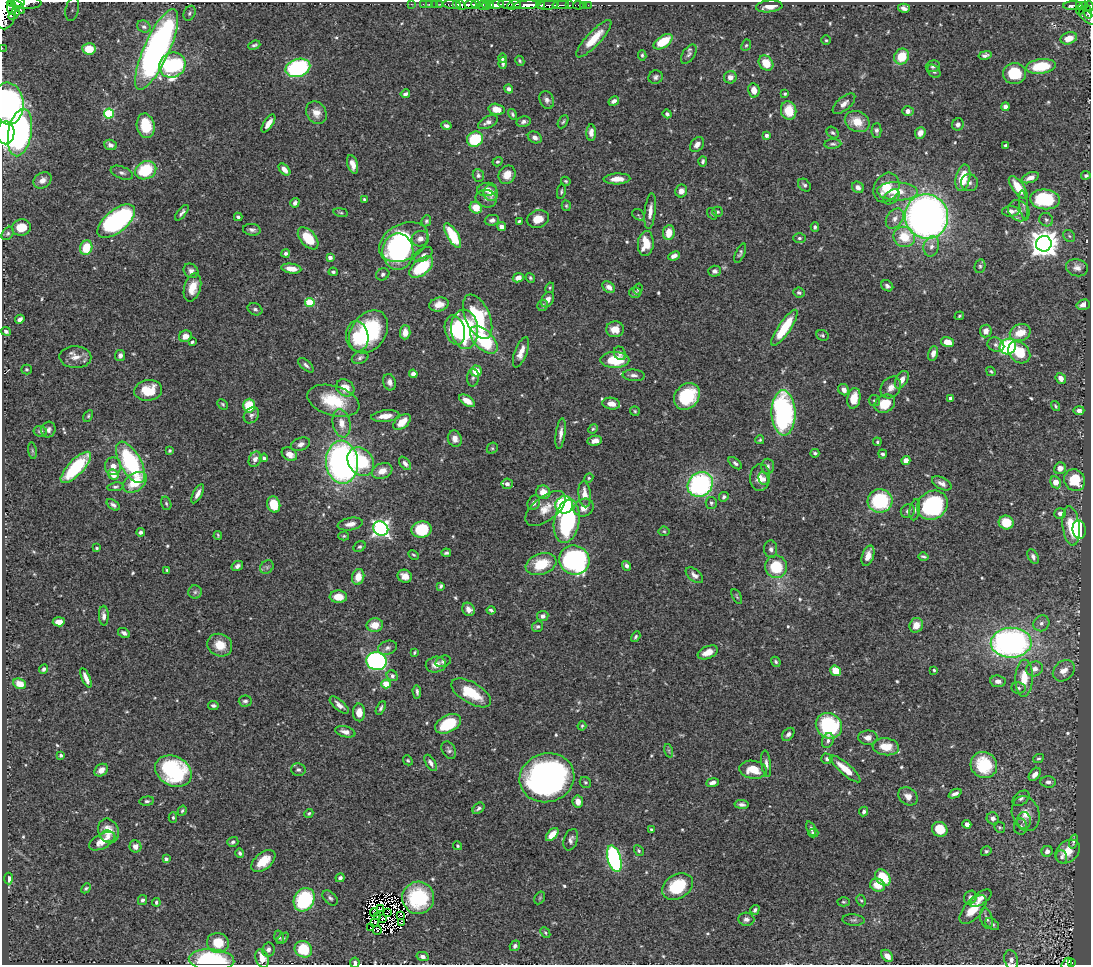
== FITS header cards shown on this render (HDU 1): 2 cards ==
NAXIS1  =                 1089
NAXIS2  =                  963

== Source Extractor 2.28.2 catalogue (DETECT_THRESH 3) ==
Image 1089 x 963 px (HDU 1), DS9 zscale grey, 1 PNG px = 1 image px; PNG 1093 x 967 px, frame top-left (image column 1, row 963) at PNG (2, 2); each listed source drawn as its Kron ellipse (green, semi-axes under 4 px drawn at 4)
Background 0.482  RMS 0.015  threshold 0.0437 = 3 sigma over >= 5 px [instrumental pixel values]
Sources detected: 589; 6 with non-positive FLUX_AUTO (blend fragments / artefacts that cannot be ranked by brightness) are neither listed nor drawn; of the other 583, the 500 brightest by FLUX_AUTO listed and drawn (83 fainter detections omitted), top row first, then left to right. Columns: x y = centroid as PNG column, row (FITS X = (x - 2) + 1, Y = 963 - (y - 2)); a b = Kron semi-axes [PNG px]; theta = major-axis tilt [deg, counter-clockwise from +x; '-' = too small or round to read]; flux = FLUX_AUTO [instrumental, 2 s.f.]
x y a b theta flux
18 2 7 3 7 490
25 3 17 6 -1 1200
411 4 2 2 - 7.1
423 4 2 2 - 8.1
429 4 2 2 - 7
435 4 2 2 - 5.7
440 4 3 2 - 11
490 4 3 3 - 74
506 4 8 3 -10 180
452 5 9 3 -7 99
457 5 4 3 - 350
461 5 5 4 - 570
470 5 6 3 0 550
476 5 4 3 - 220
482 5 4 3 - 72
486 5 4 2 - 120
496 5 7 4 11 440
514 5 7 4 23 290
527 5 13 4 4 1600
540 5 4 3 - 330
547 5 11 3 4 330
561 5 8 2 0 120
569 5 3 2 - 41
578 5 5 3 - 25
583 5 2 2 - 5.7
588 5 2 2 - 7.1
1079 5 2 2 - 32
769 6 13 6 5 11
1073 6 10 3 3 160
1089 6 5 3 - 180
19 7 7 3 -51 280
11 8 7 4 -85 380
904 8 6 4 -16 3.5
1082 8 7 2 53 37
4 9 20 12 -90 2400
72 9 12 6 78 5.5
1088 12 7 3 -76 100
189 13 8 5 64 2.1
14 14 7 3 47 210
1088 17 10 5 -39 170
144 26 7 6 - 3.1
1069 38 8 6 18 10
594 39 24 7 47 20
826 40 4 4 - 1.5
663 42 11 6 34 30
254 45 6 3 20 2.1
746 45 6 4 65 1.5
2 48 2 2 - 3.9
89 49 7 5 -6 22
157 49 44 13 66 480
689 54 11 6 56 3.1
642 55 5 3 - 1.7
985 55 6 4 12 3
902 56 8 7 - 25
503 58 5 4 - 1.8
520 61 5 3 - 1.2
503 63 5 3 - 2.2
766 63 8 6 -51 20
172 65 13 12 - 120
933 66 7 5 16 2.5
1041 66 15 7 8 39
298 68 12 9 17 150
934 71 8 5 -48 2.7
1015 74 11 10 - 33
656 77 7 6 - 2.8
730 77 6 6 - 6.1
509 89 4 3 - 3.3
754 90 7 5 -79 7.7
405 94 5 3 - 2.8
785 94 4 4 - 1.5
547 100 9 7 -68 3.8
614 101 6 4 30 4.1
8 103 21 15 -84 220
844 104 14 6 41 5.6
1005 107 4 4 - 5
496 109 8 5 -14 12
789 111 9 7 -73 25
908 111 6 4 2 5.8
109 113 5 5 - 63
316 113 12 9 -58 9.5
512 114 6 4 -60 1.9
667 114 4 3 - 2.6
488 122 11 5 26 4.8
523 122 7 5 11 3.1
563 122 7 4 62 1.8
857 122 13 10 -24 18
268 124 10 4 56 7.3
958 124 6 5 - 4.2
146 126 12 9 -78 31
446 126 5 4 - 2.8
876 130 7 5 89 2.7
6 133 11 8 89 470
20 133 24 11 80 230
591 133 8 4 90 6.2
833 133 6 5 - 2.1
920 133 6 5 - 6.6
766 135 4 4 - 3.8
535 137 7 5 -26 4.6
475 139 8 7 - 48
833 144 8 4 4 2.2
110 145 6 5 - 4.3
697 145 8 6 49 5.4
1006 145 3 3 - 1.4
703 161 5 3 - 2.2
497 162 5 4 - 2.1
353 164 9 5 -72 8.2
284 169 7 4 -47 6.4
146 170 11 8 24 50
122 173 12 6 -21 3.8
478 175 6 5 - 3
507 175 9 8 - 12
1086 175 4 4 - 2
963 178 13 7 78 29
1030 178 9 5 21 5.9
617 179 13 5 3 10
42 180 10 7 35 7.5
566 181 5 4 - 1.5
969 183 8 8 - 3.8
804 185 7 5 -44 2.5
858 187 6 5 - 4.4
1018 187 13 6 -53 22
886 188 15 12 62 24
487 189 10 6 3 6.3
681 191 6 6 - 6
897 191 20 9 -2 20
561 192 7 4 81 1.5
491 193 8 7 - 11
892 197 9 6 41 2.8
364 199 4 3 - 1.3
486 199 11 8 -14 4.1
1045 199 15 10 -6 69
295 203 5 4 - 3.8
1024 205 15 3 -83 2.9
566 206 5 4 - 1.4
476 207 6 5 - 17
650 211 18 5 84 7.4
1011 211 9 5 1 5.4
1019 211 11 9 -41 7.6
341 212 7 4 -9 1.3
717 212 5 5 - 1.9
182 213 9 3 52 2.8
712 214 6 4 -53 1.3
638 215 7 5 -38 1.3
926 216 22 21 - 640
238 217 4 3 - 2.3
538 219 11 8 14 13
895 219 11 7 56 6.4
492 220 7 5 9 3.1
1046 220 7 6 - 2.5
116 221 22 11 40 230
426 221 5 4 - 1.8
519 221 4 2 - 1.4
21 227 9 8 - 19
502 227 4 4 - 5.4
815 227 4 3 - 2.2
252 230 9 6 -8 3.1
669 232 7 5 83 17
8 233 7 5 51 2.1
453 235 14 5 -60 40
1069 236 6 5 - 1.7
904 237 11 10 - 24
308 238 13 7 -49 27
799 238 6 5 - 1.8
420 239 9 7 20 5.8
403 242 26 18 28 120
646 243 12 8 85 20
1044 244 8 7 - 1300
931 246 10 7 75 5.5
86 248 7 6 - 26
398 252 18 15 89 71
286 253 4 4 - 2.5
740 253 10 4 67 2.3
423 255 10 6 32 3.4
674 256 6 4 24 4.7
330 257 4 3 - 5.4
980 266 7 5 77 2.1
421 267 14 7 39 54
1077 268 11 8 -13 5.3
291 269 10 5 -8 12
191 271 8 6 -41 3.9
715 271 6 5 - 3.1
333 272 4 4 - 2.1
383 274 7 5 29 2.4
518 278 6 4 26 6.4
530 278 5 4 - 1.5
887 286 6 5 - 2.8
192 287 14 8 74 16
609 287 7 5 -39 5.8
550 288 5 4 - 1.3
638 289 6 4 74 1.4
635 293 6 5 - 2.2
799 293 6 5 - 2
548 300 8 6 61 5.9
310 302 5 4 - 43
439 304 10 6 15 9
543 305 6 5 - 1.9
1083 305 7 5 15 4.8
255 309 8 5 -26 2.4
959 316 5 3 - 1.3
478 317 24 12 -66 68
20 319 5 4 - 3.5
784 328 21 6 56 39
465 329 20 13 -85 110
615 329 9 8 - 10
455 330 15 10 -75 33
6 331 5 4 - 2.3
986 331 6 5 - 5.9
369 332 23 17 54 100
405 332 7 5 87 8.9
1020 333 10 8 21 17
822 335 6 5 - 1.8
185 336 6 6 - 7.1
357 336 15 11 -82 23
484 340 17 9 -45 64
192 342 4 3 - 1.7
947 342 6 5 - 14
996 345 8 7 - 3.3
1008 347 8 7 - 160
521 352 16 6 69 8.8
1019 352 12 9 -45 28
620 353 7 5 -58 2.8
933 353 7 5 75 6
120 355 5 5 - 4.3
75 357 16 11 -2 10
360 358 9 6 23 2.8
615 360 14 8 -1 36
306 365 9 4 -42 3.1
27 369 5 5 - 1.5
476 371 5 5 - 17
991 371 5 3 - 1.2
413 374 4 4 - 4.8
634 375 11 5 -4 4
473 378 9 6 86 2.7
1061 378 6 5 - 6.4
902 380 9 6 59 6.4
390 382 8 6 -74 4.7
891 387 12 9 53 7.1
345 388 10 8 -38 15
148 390 14 10 9 25
844 390 6 5 - 5.9
687 396 14 11 50 58
854 398 10 6 79 15
951 398 4 4 - 7.4
333 401 27 15 -16 44
467 401 9 5 -33 8.8
874 401 6 5 - 1.9
223 404 6 4 -45 1.4
611 404 9 6 -9 9.9
885 404 11 8 29 23
249 406 7 6 - 31
1056 406 5 3 - 1.4
1079 410 5 4 - 4
635 411 5 4 - 1.3
784 413 23 12 -88 190
251 415 9 7 49 3.2
88 416 6 4 62 1.5
385 416 14 5 7 12
402 422 10 6 41 16
341 423 14 9 -79 11
593 429 5 4 - 1.3
48 430 8 7 - 3.7
40 431 7 5 -11 2.6
561 433 15 4 82 5.5
455 439 8 7 - 6.7
760 440 4 4 - 1.2
595 441 7 5 7 7.3
877 442 4 4 - 1.6
300 444 10 6 21 5
492 448 6 5 - 1.5
170 450 3 3 - 1.4
32 451 8 4 -81 1.8
815 453 4 3 - 2.2
289 454 8 6 -32 9.1
883 454 4 4 - 2.5
264 458 4 3 - 2.2
255 459 8 6 65 5.8
906 460 4 4 - 8.7
361 461 15 12 -53 64
131 462 23 10 -60 110
342 462 21 16 -85 340
405 463 7 5 -51 3.5
735 463 8 4 -40 2.8
113 466 9 8 - 7.1
768 466 7 6 - 3.4
76 467 20 7 46 65
1060 468 6 5 - 6.6
382 471 10 7 21 11
113 474 5 5 - 15
760 477 13 10 86 9.3
589 478 5 4 - 1.2
764 479 7 5 -74 3.1
1075 480 11 10 - 28
135 482 13 8 36 27
1056 482 6 5 - 11
942 483 11 5 -28 4.7
507 484 6 5 - 4.9
700 484 13 11 39 160
115 487 8 4 8 2.2
543 492 7 6 - 11
198 494 10 4 62 5.5
585 494 13 6 -84 11
724 497 5 4 - 2.6
880 501 12 11 - 71
166 503 7 5 -73 1.8
534 503 8 6 63 3.8
711 503 6 5 - 2
274 504 8 6 -73 25
113 505 7 4 -38 3
564 505 9 8 - 100
932 505 16 14 36 120
546 508 23 12 37 15
584 508 10 8 26 9.7
915 510 10 5 81 3.1
908 511 7 6 - 3
1060 513 6 5 - 3.6
567 521 22 12 80 120
1006 522 7 7 - 25
350 524 13 6 9 6.7
1071 526 20 8 -84 23
381 528 8 6 -39 340
422 530 10 8 11 43
1079 530 9 6 -84 170
664 531 5 5 - 1.6
141 532 4 4 - 2.9
218 536 4 2 - 1.3
344 536 5 4 - 1.3
360 547 6 5 - 1.8
97 548 3 3 - 1.3
771 549 9 6 -86 3.5
446 553 5 4 - 1.9
413 555 5 3 - 1.3
868 556 10 6 72 9.5
923 556 5 3 - 1.7
1033 557 8 5 -62 3.5
574 560 15 14 - 200
541 564 16 10 18 32
237 566 6 4 32 3.3
627 566 5 4 - 3.4
267 567 7 6 - 2.5
776 567 11 10 - 41
167 570 3 3 - 1.3
694 575 10 6 -40 4.6
405 576 7 6 - 7.4
358 577 8 6 76 13
441 586 4 3 - 1.7
195 592 7 6 - 2.7
338 597 8 6 -4 12
737 597 8 3 -63 1.3
468 609 7 6 - 6
491 610 4 3 - 1.8
104 616 10 5 -89 4.7
543 616 6 5 - 3.9
59 622 6 4 5 10
1041 623 8 7 - 3.7
375 625 8 6 8 12
916 625 7 6 - 9.7
538 626 6 5 - 2
124 633 6 4 -30 3.2
636 637 6 4 58 1.7
1011 643 20 15 1 310
220 645 13 11 -25 15
388 648 10 6 17 3.3
414 652 4 3 - 1.3
708 652 11 6 24 11
376 661 10 9 - 180
443 661 8 5 18 2.3
776 662 5 4 - 1.8
436 665 10 8 12 8.1
44 669 5 4 - 2.5
1035 669 8 7 - 6.1
934 670 3 3 - 1.4
836 671 6 5 - 17
1064 671 12 9 44 8.9
392 676 6 5 - 3.1
86 678 10 3 -66 6
1024 678 18 8 88 20
998 681 8 5 -7 5.5
20 684 6 5 - 14
386 684 4 4 - 27
1019 688 7 5 -6 2.3
417 692 7 3 -85 2.2
471 693 22 10 -30 33
245 701 6 5 - 2.7
213 705 5 3 - 2.3
339 705 11 5 -41 5.4
381 708 7 4 61 2.2
359 712 9 6 -90 9.7
448 724 14 8 29 40
582 726 5 4 - 1.3
829 726 13 12 - 98
345 732 10 5 -14 5.9
788 734 7 5 47 3.3
868 738 9 7 1 6.6
828 741 8 5 71 3
886 747 13 8 -5 18
449 750 9 6 -60 2.8
669 751 7 4 -72 1.6
61 755 3 3 - 2.4
1038 758 5 4 - 1.7
827 759 6 5 - 3.2
408 760 5 4 - 1.3
431 763 9 5 -58 3.8
766 764 13 5 -83 3.9
984 765 13 12 - 55
845 769 19 5 -40 18
101 770 7 5 38 6.6
298 770 7 6 - 2.4
753 770 14 9 -7 19
173 771 19 14 -28 120
1035 774 7 5 53 6.1
547 778 28 24 15 370
585 782 6 5 - 1.6
1048 782 7 5 -5 3.6
712 783 6 4 9 3.5
955 794 7 3 24 3.8
908 796 10 8 -39 6.8
1021 798 9 6 38 3.2
147 801 7 4 6 2.1
578 802 6 5 - 8.1
742 804 7 4 -7 3.1
478 808 7 4 40 2.5
182 811 5 4 - 1.5
864 811 5 4 - 2.5
309 813 5 4 - 1.5
1026 814 18 13 -72 14
173 817 5 4 - 1.7
993 818 6 6 - 3.9
1024 820 8 7 - 3.9
967 824 4 4 - 7.9
1000 827 6 5 - 1.5
1020 827 8 6 89 3.2
651 829 4 3 - 1.6
811 829 7 4 -67 2.5
940 829 8 7 - 23
108 831 12 10 -67 13
813 833 5 4 - 3.1
552 834 8 4 47 13
108 836 7 6 - 3.9
571 840 11 6 71 4.1
102 841 14 7 28 12
1073 841 7 4 73 1.9
233 842 6 5 - 2
135 846 6 6 - 5.6
458 846 4 4 - 1.4
639 851 6 4 -60 1.6
986 851 5 4 - 1.9
1047 851 5 5 - 5.3
1068 851 14 10 41 14
240 853 5 4 - 2
1062 857 7 5 -71 2.2
166 859 4 4 - 3
614 859 14 6 -75 200
263 861 14 8 40 21
9 878 6 3 -86 16
340 878 5 4 - 2.2
883 878 9 6 -51 33
878 885 8 6 -23 14
677 886 16 12 31 46
86 888 5 4 - 1.5
330 898 9 6 -45 2.7
418 898 16 16 - 61
540 898 7 5 59 1.5
970 898 7 6 - 4
981 898 12 6 36 6.5
142 900 5 4 - 2.1
304 900 12 10 62 94
861 900 6 4 -61 1.5
156 902 4 3 - 1.8
843 902 6 4 -2 1.4
380 909 3 2 - 1.4
973 909 17 8 48 20
755 910 5 4 - 2.4
374 912 4 2 - 1.3
387 913 4 2 - 4.4
401 916 4 3 - 2.3
378 917 3 2 - 2.3
986 918 11 6 -74 4
382 919 3 2 - 2
746 919 8 6 -6 3.6
853 920 11 5 -4 2.5
375 922 3 2 - 1.5
401 923 3 3 - 1.5
992 924 8 5 -37 2.5
370 928 2 2 - 1.7
377 930 4 3 - 3.9
545 933 6 4 -49 1.6
279 937 6 5 - 2
283 938 7 4 44 1.6
218 943 11 10 - 23
515 946 5 5 - 2.9
303 949 9 8 - 39
268 950 7 6 - 3.7
423 956 6 4 -14 4.2
887 956 7 5 -50 8.1
262 958 9 6 -72 12
211 960 23 10 -3 90
1011 960 10 6 -75 4.9
355 963 5 5 - 2.6
1071 963 4 3 - 52
1067 964 6 3 56 19
At the frame edge (FLAGS 8, measured only in part): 14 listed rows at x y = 18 2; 25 3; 1089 6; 4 9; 72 9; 1088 17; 2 48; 8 103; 6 133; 211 960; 1011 960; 355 963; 1071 963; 1067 964
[83 fainter detections neither listed nor drawn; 6 non-positive-flux detections neither listed nor drawn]